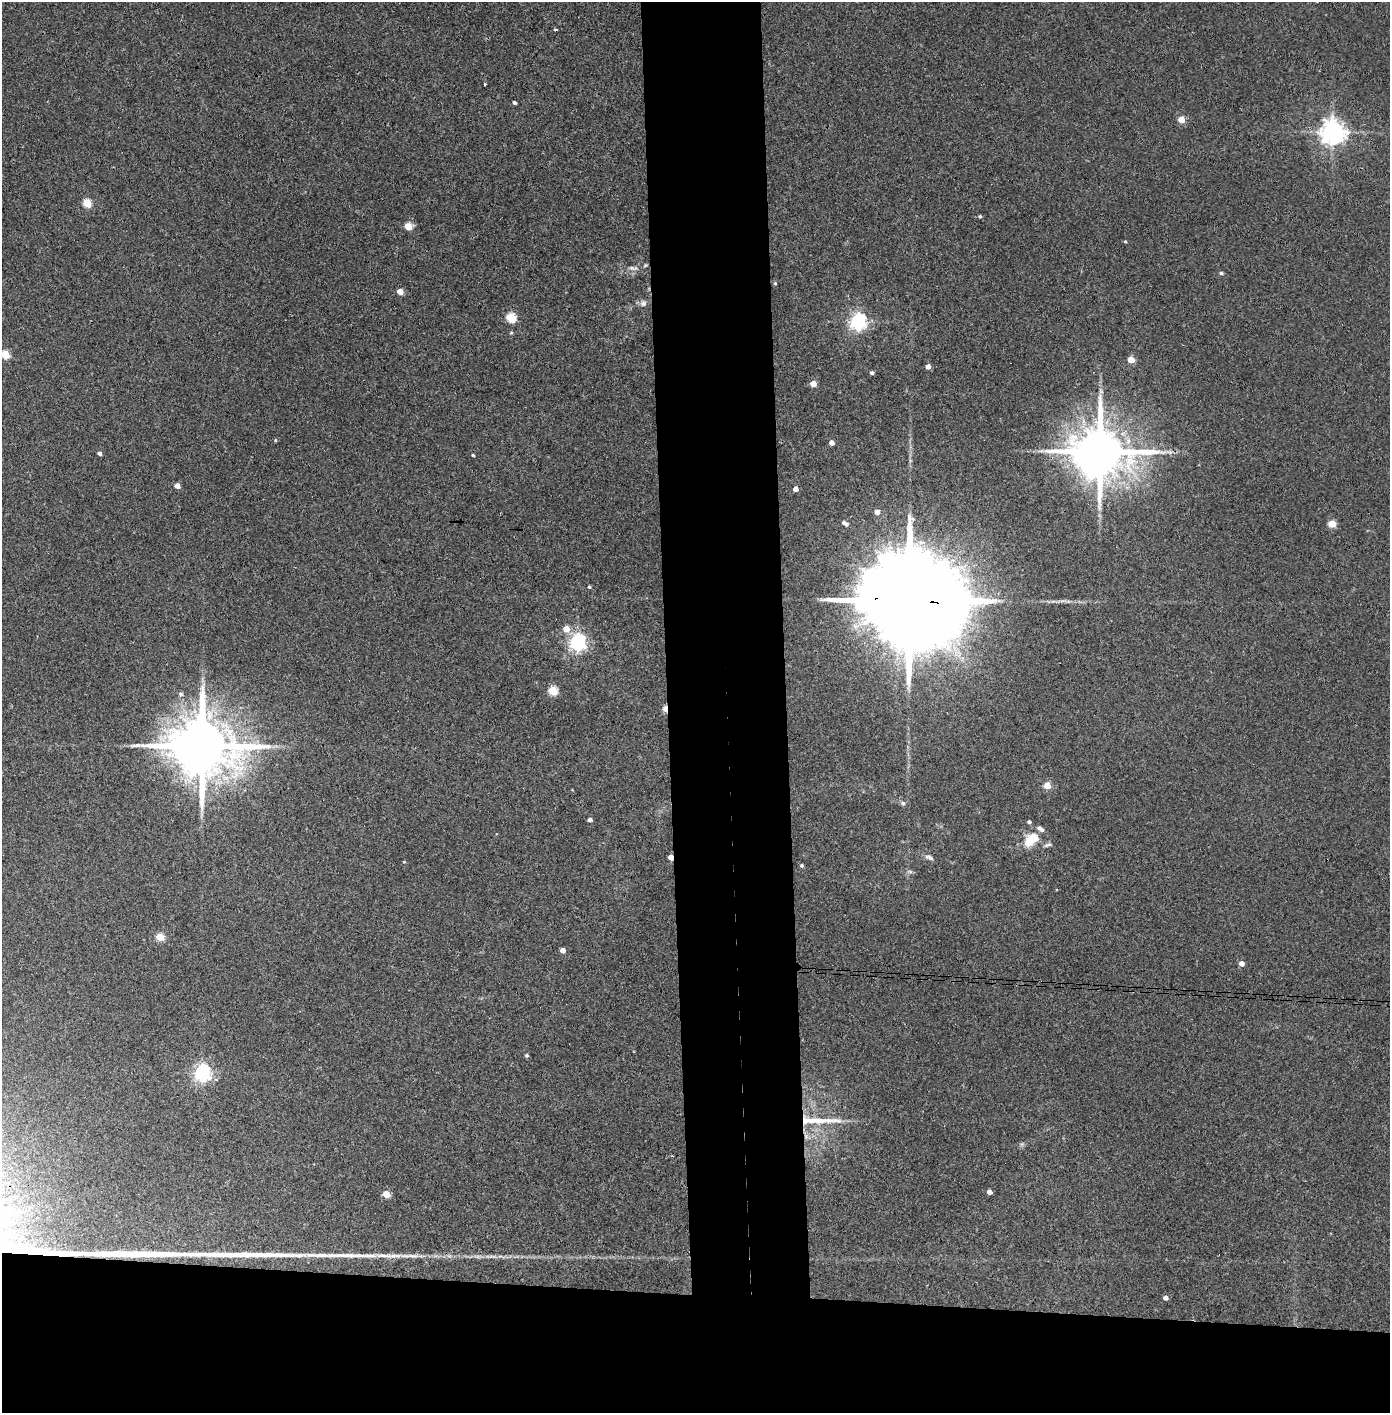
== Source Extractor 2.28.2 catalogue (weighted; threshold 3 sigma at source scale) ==
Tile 8 of 3 x 3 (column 2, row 3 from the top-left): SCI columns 1468-2855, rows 5-1415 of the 4321 x 4242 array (HDU 1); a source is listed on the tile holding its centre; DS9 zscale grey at full resolution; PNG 1392 x 1415 px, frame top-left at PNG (2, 2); no overlay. Shown black and unused: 16% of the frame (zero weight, under 3 of 4 exposures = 6% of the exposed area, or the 3 px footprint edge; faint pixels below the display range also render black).
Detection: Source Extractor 2.28.2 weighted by HDU 2 'WHT'; one run over the whole footprint, this tile lists its part. Background 0.0881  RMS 0.0057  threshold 0.0255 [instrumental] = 3 sigma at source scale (4.5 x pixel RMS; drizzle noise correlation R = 1.50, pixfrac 1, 0.05/0.05 arcsec/px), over >= 5 px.
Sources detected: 64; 1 too faint to see at this stretch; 1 long thin detection or spike segment (spike, bleed or trail) — not listed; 2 inside a brighter listed object's ellipse — not listed separately; the other 60 listed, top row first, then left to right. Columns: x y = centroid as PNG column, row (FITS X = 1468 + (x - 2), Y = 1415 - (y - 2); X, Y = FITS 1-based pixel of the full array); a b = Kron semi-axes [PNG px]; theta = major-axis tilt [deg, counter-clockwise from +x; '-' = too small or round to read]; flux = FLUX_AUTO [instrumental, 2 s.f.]
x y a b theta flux
555 30 5 2 - 0.62
485 84 3 3 - 0.89
514 103 4 3 - 1.1
1181 119 5 4 - 12
1332 132 8 7 - 560
87 203 5 5 - 24
980 216 4 4 - 0.79
408 226 5 5 - 13
1125 242 4 3 - 0.59
645 265 6 4 35 0.76
633 268 15 6 -4 2.8
1221 273 5 4 - 1.2
775 283 4 4 - 0.73
400 292 5 4 - 6.7
643 303 9 9 - 2.3
511 318 5 5 - 35
858 322 6 6 - 220
5 354 5 5 - 24
1131 360 5 4 - 12
928 367 4 4 - 3.9
872 373 4 4 - 1.3
813 384 4 4 - 9.2
275 440 5 4 - 0.64
832 443 4 4 - 3.7
1100 452 16 13 -6 4000
99 453 4 4 - 1.7
473 455 3 3 - 0.65
177 486 4 4 - 4.7
795 489 4 4 - 3.8
877 512 4 4 - 4.2
846 524 5 4 - 1.3
1332 524 5 4 - 17
589 587 4 4 - 0.74
908 600 39 21 -5 22000
566 629 5 5 - 8.9
577 642 6 6 - 220
553 691 5 5 - 30
181 694 6 6 - 1.4
665 709 5 3 - 13
201 746 20 15 -6 5500
1047 786 5 4 - 11
903 803 7 6 - 1.4
590 820 4 4 - 2.6
1029 822 4 4 - 1.3
1031 839 21 12 39 13
1048 845 11 5 19 1.6
671 857 4 4 - 7.5
929 857 13 5 -23 1.9
404 862 4 4 - 0.52
801 865 5 5 - 0.87
160 937 5 4 - 19
563 950 4 4 - 3.8
1241 964 4 4 - 4.5
526 1055 5 4 - 1
202 1073 6 6 - 190
989 1192 4 4 - 3.2
386 1194 5 4 - 13
421 1256 12 2 0 1.5
492 1256 15 4 2 2.5
1165 1298 4 4 - 3
Overlapping masked pixels (flux is a lower limit): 5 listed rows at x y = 1100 452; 908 600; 665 709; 201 746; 671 857
Isophote crosses this tile's border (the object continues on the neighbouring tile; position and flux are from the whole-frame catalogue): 1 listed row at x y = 5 354